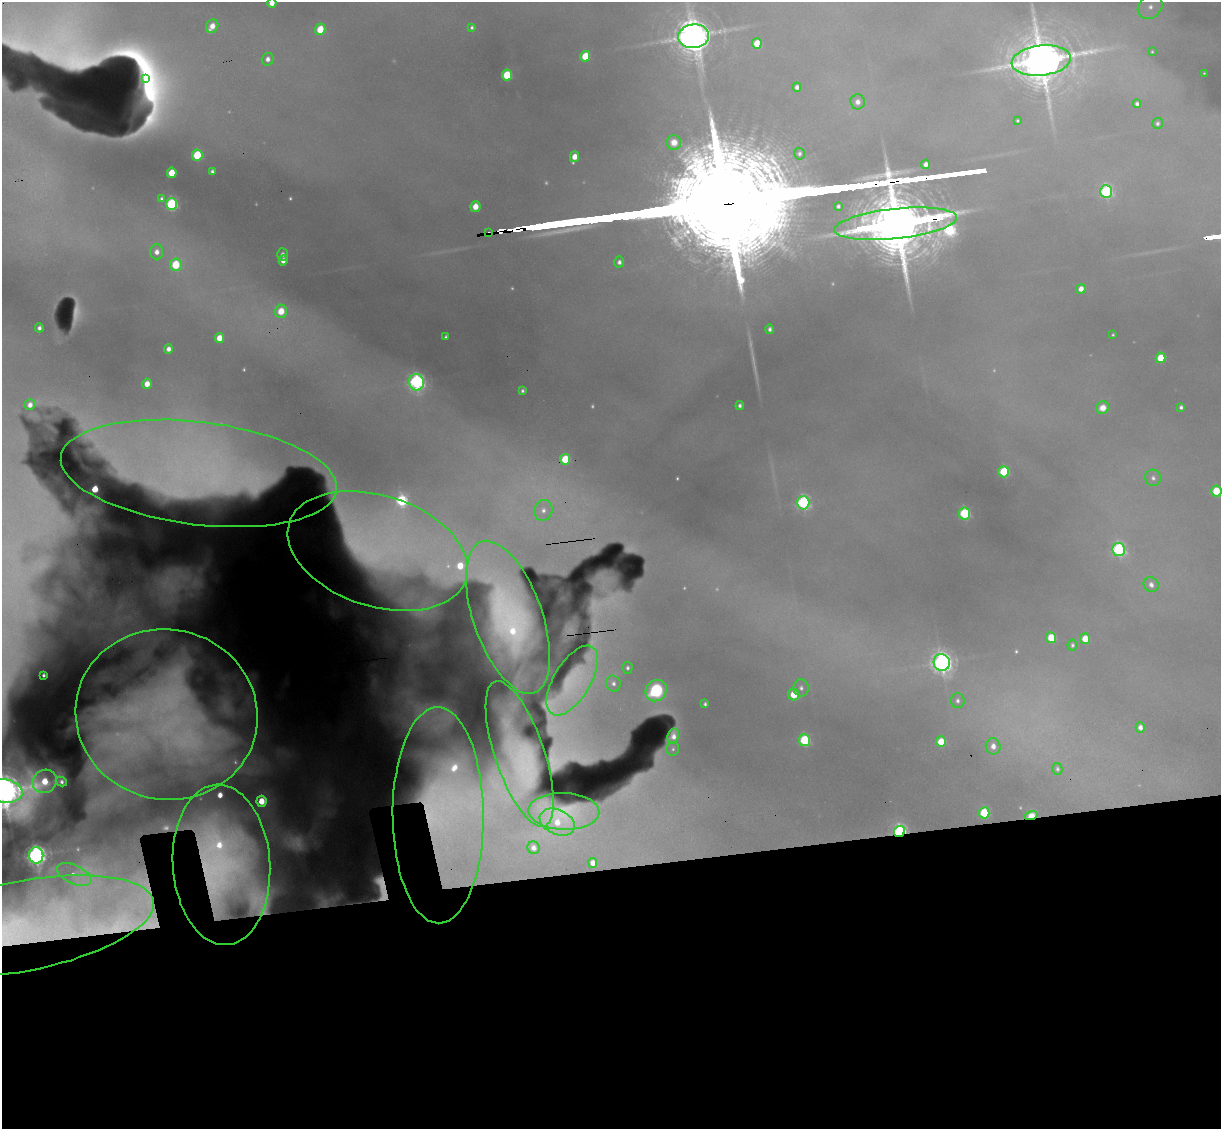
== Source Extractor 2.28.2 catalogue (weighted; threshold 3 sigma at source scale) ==
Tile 15 of 4 x 4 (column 3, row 4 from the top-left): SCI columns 2690-3908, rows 367-1493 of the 5379 x 5123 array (HDU 1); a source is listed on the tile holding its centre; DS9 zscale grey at full resolution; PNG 1223 x 1131 px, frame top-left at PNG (2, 2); each listed source drawn as its Kron ellipse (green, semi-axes under 4 px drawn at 4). Shown black and unused: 24% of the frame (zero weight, under 3 of 6 exposures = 14% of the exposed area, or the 3 px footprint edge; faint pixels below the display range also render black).
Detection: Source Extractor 2.28.2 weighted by HDU 2 'WHT'; one run over the whole footprint, this tile lists its part. Background 0.241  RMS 0.012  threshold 0.0498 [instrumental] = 3 sigma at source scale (4.09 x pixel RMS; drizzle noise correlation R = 1.36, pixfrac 0.8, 0.05/0.05 arcsec/px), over >= 5 px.
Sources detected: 158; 45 too faint to see at this stretch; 2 long thin detections or spike segments (spike, bleed or trail); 1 with non-positive flux (unrankable blend fragments) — neither listed nor drawn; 6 inside a brighter listed object's ellipse — not listed separately; the other 104 listed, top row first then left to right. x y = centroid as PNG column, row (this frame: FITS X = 2690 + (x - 2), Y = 1493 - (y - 2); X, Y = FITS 1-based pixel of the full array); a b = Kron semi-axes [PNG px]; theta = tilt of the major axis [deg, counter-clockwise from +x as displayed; '-' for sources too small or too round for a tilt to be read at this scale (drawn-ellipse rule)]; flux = FLUX_AUTO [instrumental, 2 s.f.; sat = saturated or rejected core, flux not measurable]
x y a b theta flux
272 3 5 4 - 14
1150 7 13 11 41 18
212 26 7 6 - 16
472 27 4 3 - 3.1
320 29 6 5 - 45
694 36 15 12 6 4000
757 43 5 5 - 41
1152 52 3 3 - 1.5
585 56 5 5 - 43
268 59 6 6 - 8.3
1041 60 30 15 7 7900
1204 73 3 2 - 0.98
507 75 5 5 - 80
146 79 2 2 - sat
797 87 4 4 - 6.8
858 102 7 7 - 9.8
1137 104 4 4 - 4.9
1017 121 3 3 - 2
1157 123 5 5 - 4.3
674 142 7 7 - 16
799 154 6 5 - 4.1
197 155 6 5 - 91
574 157 5 4 - 19
926 164 5 4 - 7.9
212 171 4 4 - 3.5
172 173 5 5 - 40
1106 192 6 6 - 220
161 198 3 3 - 2.8
171 204 6 5 - 190
838 206 4 4 - 3.9
475 207 5 5 - 19
896 224 61 15 6 19000
489 233 4 3 - 4.8
157 252 7 6 - 11
283 255 6 5 - 6.4
283 260 5 4 - 11
619 262 5 5 - 5.7
176 265 6 6 - 76
1081 289 5 4 - 14
281 311 6 6 - 35
39 328 4 4 - 4.6
770 329 5 4 - 4.9
1113 335 3 3 - 1.5
446 337 4 4 - 3.2
219 338 5 4 - 25
168 349 5 4 - 8.7
1161 358 5 5 - 48
416 382 8 7 - 500
147 384 5 4 - 19
522 391 3 3 - 3
30 405 5 5 - 9.6
740 405 4 3 - 4.7
1181 407 4 4 - 4.1
1103 408 6 6 - 18
565 459 5 5 - 56
1004 472 5 5 - 92
199 473 139 51 -7 220
1153 478 8 7 - 5.9
1216 491 5 5 - 74
803 503 6 6 - 300
543 510 10 9 - 12
965 513 6 5 - 150
1119 549 7 6 - 270
378 551 93 55 -18 230
1151 585 8 7 - 7.8
508 617 80 34 -71 260
1051 638 5 5 - 53
1085 639 5 5 - 34
1072 645 6 5 - 3.2
942 662 8 8 - 1000
627 668 6 5 - 4
44 675 3 3 - 2.9
572 681 39 18 59 39
613 683 8 7 - 7.1
801 688 8 7 - 6.6
656 691 11 10 - 130
794 695 6 5 - 34
958 701 7 7 - 5.7
705 704 4 4 - 3.2
167 714 91 85 -13 780
1140 727 5 4 - 8.9
673 736 8 5 70 11
804 740 6 5 - 130
941 742 5 5 - 39
993 746 8 7 - 14
673 749 7 6 - 3.1
520 754 76 24 -71 69
1057 769 6 5 - 3
45 781 12 11 - 48
61 781 6 4 -29 5.9
5 791 18 11 -8 3400
262 801 5 5 - 41
564 811 35 18 -2 27
984 813 5 5 - 82
438 815 108 45 -90 790
1031 816 6 4 17 64
557 822 18 12 -25 41
899 832 6 5 - 380
533 848 6 6 - 8
36 855 8 7 - 910
593 863 5 4 - 12
221 865 80 48 -86 580
74 874 18 9 -25 26
22 926 134 45 11 340
Overlapping masked pixels (flux is a lower limit): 10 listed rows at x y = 146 79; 896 224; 489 233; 378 551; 167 714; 438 815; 1031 816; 899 832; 221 865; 22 926
Isophote crosses this tile's border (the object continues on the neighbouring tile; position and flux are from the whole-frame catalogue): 6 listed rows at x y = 272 3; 694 36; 146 79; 1216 491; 5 791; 22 926
Unlisted compact peaks at least as high as the median listed source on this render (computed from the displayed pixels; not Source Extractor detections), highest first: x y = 610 754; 614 746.